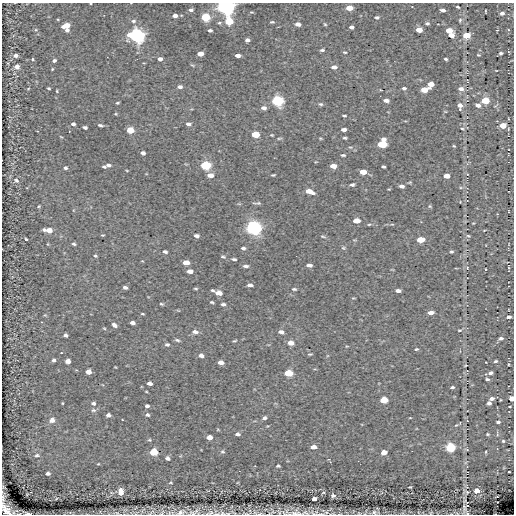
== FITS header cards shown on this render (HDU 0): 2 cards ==
NAXIS1  =                  512
NAXIS2  =                  512

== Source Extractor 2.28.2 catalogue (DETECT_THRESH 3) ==
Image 512 x 512 px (HDU 0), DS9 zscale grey, 1 PNG px = 1 image px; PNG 516 x 516 px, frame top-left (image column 1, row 512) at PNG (2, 3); no overlay
Background 0.058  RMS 5.1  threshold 15.3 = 3 sigma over >= 5 px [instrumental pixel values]
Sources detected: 222; all 222 listed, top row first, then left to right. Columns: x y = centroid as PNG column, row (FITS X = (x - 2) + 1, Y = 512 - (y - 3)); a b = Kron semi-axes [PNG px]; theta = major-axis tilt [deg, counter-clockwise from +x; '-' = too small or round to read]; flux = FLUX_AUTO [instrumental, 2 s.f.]
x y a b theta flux
226 6 7 5 -2 210000
458 7 3 2 - 470
349 8 5 4 - 5100
191 10 6 5 - 1100
443 10 5 3 - 1200
485 11 3 2 - 230
502 13 4 3 - 1200
175 15 5 4 - 1900
205 17 5 5 - 19000
377 17 4 3 - 640
460 20 6 4 86 490
133 21 7 5 7 930
229 21 6 5 - 12000
272 22 5 3 - 410
219 23 6 5 - 610
427 23 4 3 - 580
298 24 5 4 - 1700
325 24 3 3 - 320
66 25 7 4 18 4200
351 27 4 3 - 940
36 30 6 5 - 520
67 30 4 4 - 1300
210 30 5 4 - 770
419 30 5 4 - 4400
449 30 5 4 - 5700
137 35 7 6 - 110000
451 35 5 4 - 3000
467 35 5 4 - 9200
247 40 4 4 - 1000
322 50 4 3 - 510
345 52 4 2 - 340
501 53 3 3 - 560
200 54 5 4 - 3100
16 55 4 4 - 1300
238 55 5 3 - 1600
478 55 3 2 - 300
32 59 4 3 - 390
160 59 5 4 - 1400
446 59 3 3 - 510
54 60 4 4 - 870
192 65 6 3 -18 370
17 67 5 5 - 1900
334 67 6 4 2 1200
431 84 5 4 - 3600
180 87 5 4 - 1000
49 88 3 3 - 470
404 88 4 3 - 580
461 89 6 5 - 1600
424 90 6 4 7 5000
57 91 4 2 - 300
386 100 5 3 - 1300
277 101 6 5 - 39000
485 101 5 4 - 11000
117 103 3 3 - 420
321 104 6 4 -15 530
478 105 5 4 - 1500
460 106 7 5 -87 1600
264 108 7 5 -8 1100
116 114 5 3 - 290
344 116 4 2 - 420
73 124 4 3 - 940
188 124 6 4 -5 960
100 125 6 3 -15 610
503 125 5 4 - 6200
85 127 4 3 - 770
462 128 4 3 - 320
344 129 5 3 - 1100
130 130 5 4 - 6900
255 134 6 4 -4 8300
272 135 4 3 - 290
279 138 6 3 8 390
320 138 5 3 - 310
345 138 4 3 - 490
382 144 6 6 - 18000
454 146 3 2 - 290
350 147 5 3 - 370
143 153 4 4 - 1000
343 155 4 3 - 470
108 165 5 4 - 900
205 165 6 5 - 26000
333 166 5 4 - 2400
104 167 4 3 - 470
384 167 4 3 - 510
65 168 3 3 - 640
363 172 5 4 - 3900
467 174 4 3 - 280
210 175 6 5 - 2100
273 175 4 2 - 370
447 176 5 4 - 3000
16 180 6 5 - 690
352 185 5 3 - 700
402 186 5 4 - 1200
309 191 8 4 -19 3000
257 203 11 3 0 560
39 206 4 3 - 310
430 206 4 4 - 370
508 211 3 2 - 210
497 214 3 3 - 210
356 221 6 4 -1 3900
369 224 5 3 - 370
254 228 7 5 -7 100000
48 230 7 4 -6 4300
484 230 4 2 - 230
103 235 4 3 - 330
196 236 5 3 - 1100
323 236 7 3 -18 450
468 236 6 4 -19 490
26 239 3 2 - 390
420 240 6 4 4 7100
74 244 4 4 - 610
243 248 5 4 - 660
343 248 6 5 - 450
165 252 4 3 - 830
451 252 4 3 - 470
95 256 4 3 - 460
223 257 6 3 -13 450
234 259 5 3 - 530
186 263 5 4 - 3400
309 265 5 3 - 1100
246 266 6 3 -4 780
467 267 5 5 - 500
486 269 3 2 - 230
190 271 5 4 - 2300
250 285 5 3 - 1200
125 287 4 3 - 1000
196 289 6 3 -1 370
294 289 5 3 - 500
398 291 5 3 - 1400
218 293 7 4 -11 3100
212 302 4 2 - 400
161 304 4 3 - 390
223 304 5 3 - 770
431 313 5 4 - 2200
142 314 4 2 - 320
509 317 4 3 - 1300
132 323 5 3 - 1200
114 325 5 4 - 1300
104 328 5 3 - 290
459 330 5 4 - 400
195 332 7 5 -13 1400
281 332 5 4 - 1100
65 335 4 4 - 910
501 338 5 4 - 960
177 340 6 4 -16 610
235 341 5 3 - 340
291 343 6 4 -7 2200
167 345 5 4 - 660
416 349 5 3 - 370
310 354 7 2 4 340
201 355 5 4 - 1400
54 360 4 3 - 760
68 361 4 4 - 2300
496 361 4 3 - 530
221 362 5 4 - 1900
465 365 3 2 - 230
115 367 3 2 - 210
88 372 5 4 - 3400
288 373 6 4 -2 10000
491 373 4 3 - 880
487 379 4 3 - 560
149 383 5 4 - 1400
452 387 4 3 - 540
492 399 5 4 - 1200
512 399 4 4 - 3300
384 400 5 4 - 10000
500 400 3 2 - 230
62 403 3 2 - 270
93 403 5 4 - 810
489 403 4 4 - 1000
147 406 4 3 - 950
93 410 7 5 -12 660
108 415 4 4 - 1100
147 415 4 4 - 680
264 418 5 4 - 690
52 420 5 5 - 1900
498 422 4 3 - 740
456 425 6 3 42 380
218 430 5 3 - 280
238 434 5 4 - 980
488 434 4 3 - 350
497 434 7 3 -79 410
209 437 5 4 - 2800
149 440 5 4 - 410
503 441 4 4 - 380
313 447 5 4 - 2400
450 448 5 5 - 26000
467 450 5 3 - 410
222 451 6 5 - 510
154 452 5 5 - 12000
384 452 5 4 - 3100
486 452 3 2 - 260
37 455 5 3 - 530
167 458 4 4 - 1000
329 460 5 3 - 570
98 464 3 2 - 220
278 466 4 3 - 500
509 472 3 2 - 320
48 473 4 3 - 1000
171 482 4 3 - 310
410 487 2 2 - 230
476 491 4 4 - 3700
121 492 6 4 -85 3500
467 492 5 5 - 380
333 495 4 4 - 850
497 496 3 2 - 180
3 498 9 5 89 850
314 499 4 4 - 1900
465 507 8 4 63 980
6 510 15 8 -58 3100
181 512 13 8 18 1800
273 512 7 4 -17 700
374 512 6 5 - 690
162 513 8 3 49 410
192 513 12 6 -6 1600
210 513 14 5 16 1500
228 513 8 4 -8 760
260 513 6 4 21 520
296 513 19 11 -2 3400
305 513 13 6 -1 1200
314 513 14 8 -3 2000
467 513 6 3 -79 570
28 514 5 2 - 1000
At the frame edge (FLAGS 8, measured only in part): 16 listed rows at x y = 226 6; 512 399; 3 498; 6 510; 181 512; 374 512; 162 513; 192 513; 210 513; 228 513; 260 513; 296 513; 305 513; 314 513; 467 513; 28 514

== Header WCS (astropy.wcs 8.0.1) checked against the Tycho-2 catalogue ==
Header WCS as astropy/WCSLIB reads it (CRVAL/CRPIX/CD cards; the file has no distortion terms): RA---TAN/DEC--TAN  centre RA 08:47:33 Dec -43:46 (131.89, -43.77 deg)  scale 1.22 arcsec/px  FOV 10.4' x 10.4'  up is -36 deg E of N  parity normal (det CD < 0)
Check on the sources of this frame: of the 60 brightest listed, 3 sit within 2.0 arcsec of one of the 10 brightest Tycho-2 stars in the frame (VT <= 12.32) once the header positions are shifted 0.13 arcsec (0.06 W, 0.12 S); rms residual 0.78 arcsec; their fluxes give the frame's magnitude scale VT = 22.11 - 2.5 log10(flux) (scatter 0.37 mag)
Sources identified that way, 3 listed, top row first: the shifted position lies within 2.0 arcsec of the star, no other Tycho-2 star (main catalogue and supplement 1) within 4.0 arcsec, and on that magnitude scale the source's flux lands within +1.5 / -3 mag of the star's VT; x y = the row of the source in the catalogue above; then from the Tycho-2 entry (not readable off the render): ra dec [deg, ICRS J2000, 3 dp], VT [Tycho-2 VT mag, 2 dp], TYC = Tycho-2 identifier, HIP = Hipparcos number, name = IAU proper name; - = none
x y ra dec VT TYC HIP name
205 17 131.842 -43.698 11.78 7687-840-1 - -
277 101 131.838 -43.735 10.64 7687-1742-1 - -
485 101 131.759 -43.776 11.63 7687-1158-1 - -